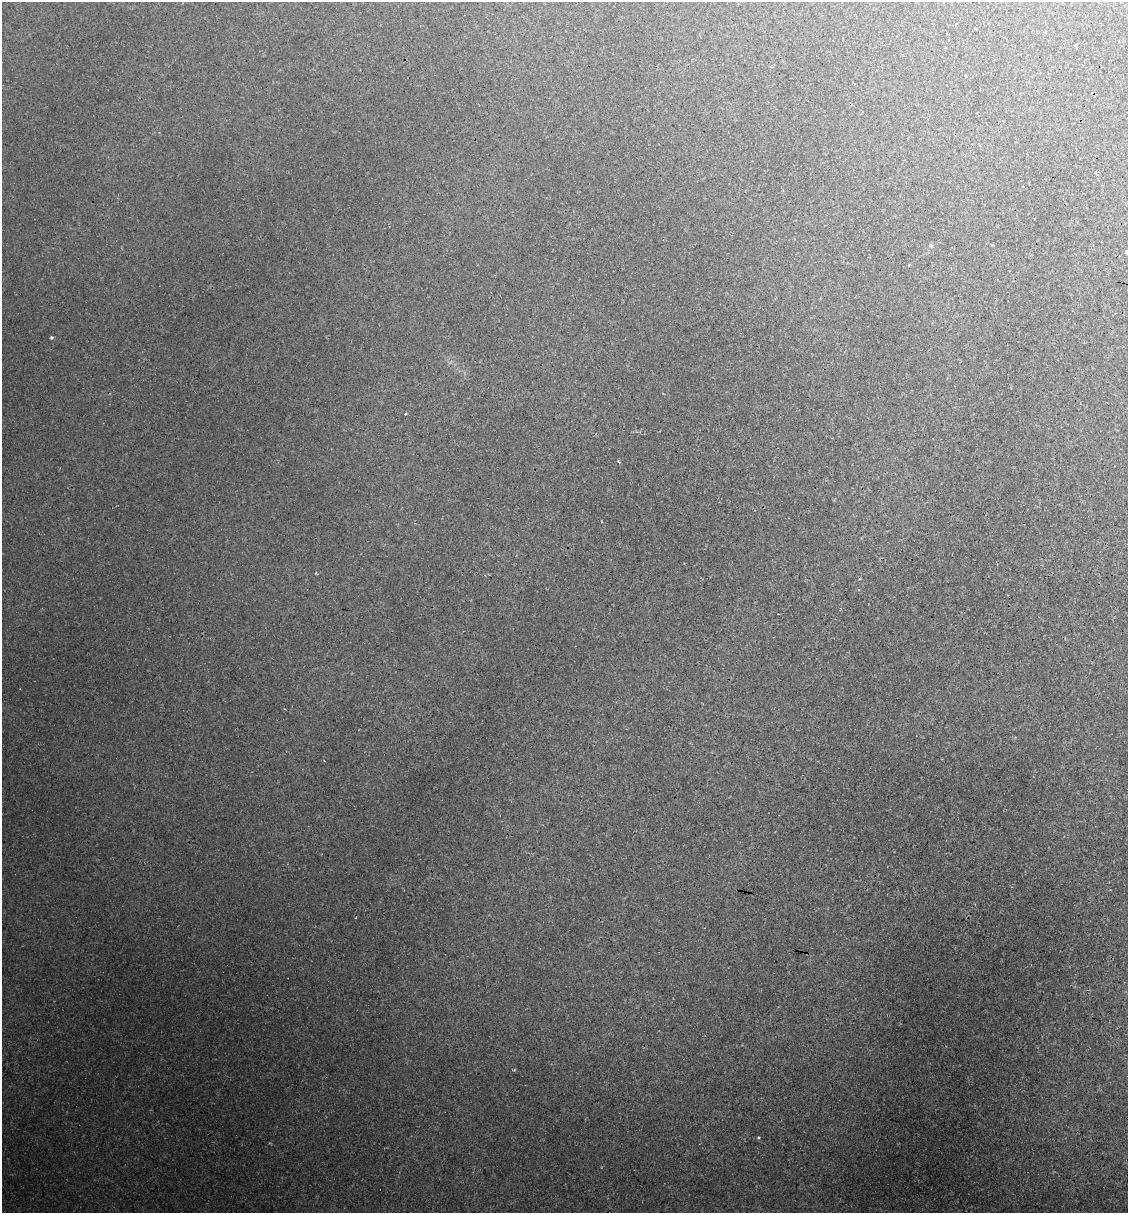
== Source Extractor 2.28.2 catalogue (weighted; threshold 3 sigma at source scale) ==
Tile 6 of 4 x 4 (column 2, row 2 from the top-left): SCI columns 1313-2438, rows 2482-3692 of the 4996 x 4970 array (HDU 1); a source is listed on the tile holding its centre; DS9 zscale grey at full resolution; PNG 1130 x 1215 px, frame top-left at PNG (2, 2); no overlay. Shown black and unused: <1% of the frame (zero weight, under 3 of 4 exposures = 8% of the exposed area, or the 3 px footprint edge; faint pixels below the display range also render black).
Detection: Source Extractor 2.28.2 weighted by HDU 2 'WHT'; one run over the whole footprint, this tile lists its part. Background 0.0181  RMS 0.0024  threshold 0.0108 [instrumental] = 3 sigma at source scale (4.5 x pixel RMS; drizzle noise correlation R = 1.50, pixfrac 1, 0.05/0.05 arcsec/px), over >= 5 px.
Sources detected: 11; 2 cosmic-ray / hot-pixel residue — not listed; the other 9 listed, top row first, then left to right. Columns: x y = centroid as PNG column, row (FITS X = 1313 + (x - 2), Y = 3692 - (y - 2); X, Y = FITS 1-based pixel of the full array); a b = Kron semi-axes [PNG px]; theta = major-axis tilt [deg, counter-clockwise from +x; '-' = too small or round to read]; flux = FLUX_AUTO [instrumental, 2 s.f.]
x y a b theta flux
965 76 3 3 - 0.24
931 245 5 4 - 0.31
1126 252 4 3 - 0.38
51 337 3 3 - 0.4
405 414 3 2 - 0.23
618 462 3 2 - 0.41
324 761 3 2 - 0.19
514 1070 4 4 - 0.22
758 1137 4 3 - 0.34
Isophote crosses this tile's border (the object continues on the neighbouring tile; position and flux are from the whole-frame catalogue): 1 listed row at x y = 1126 252